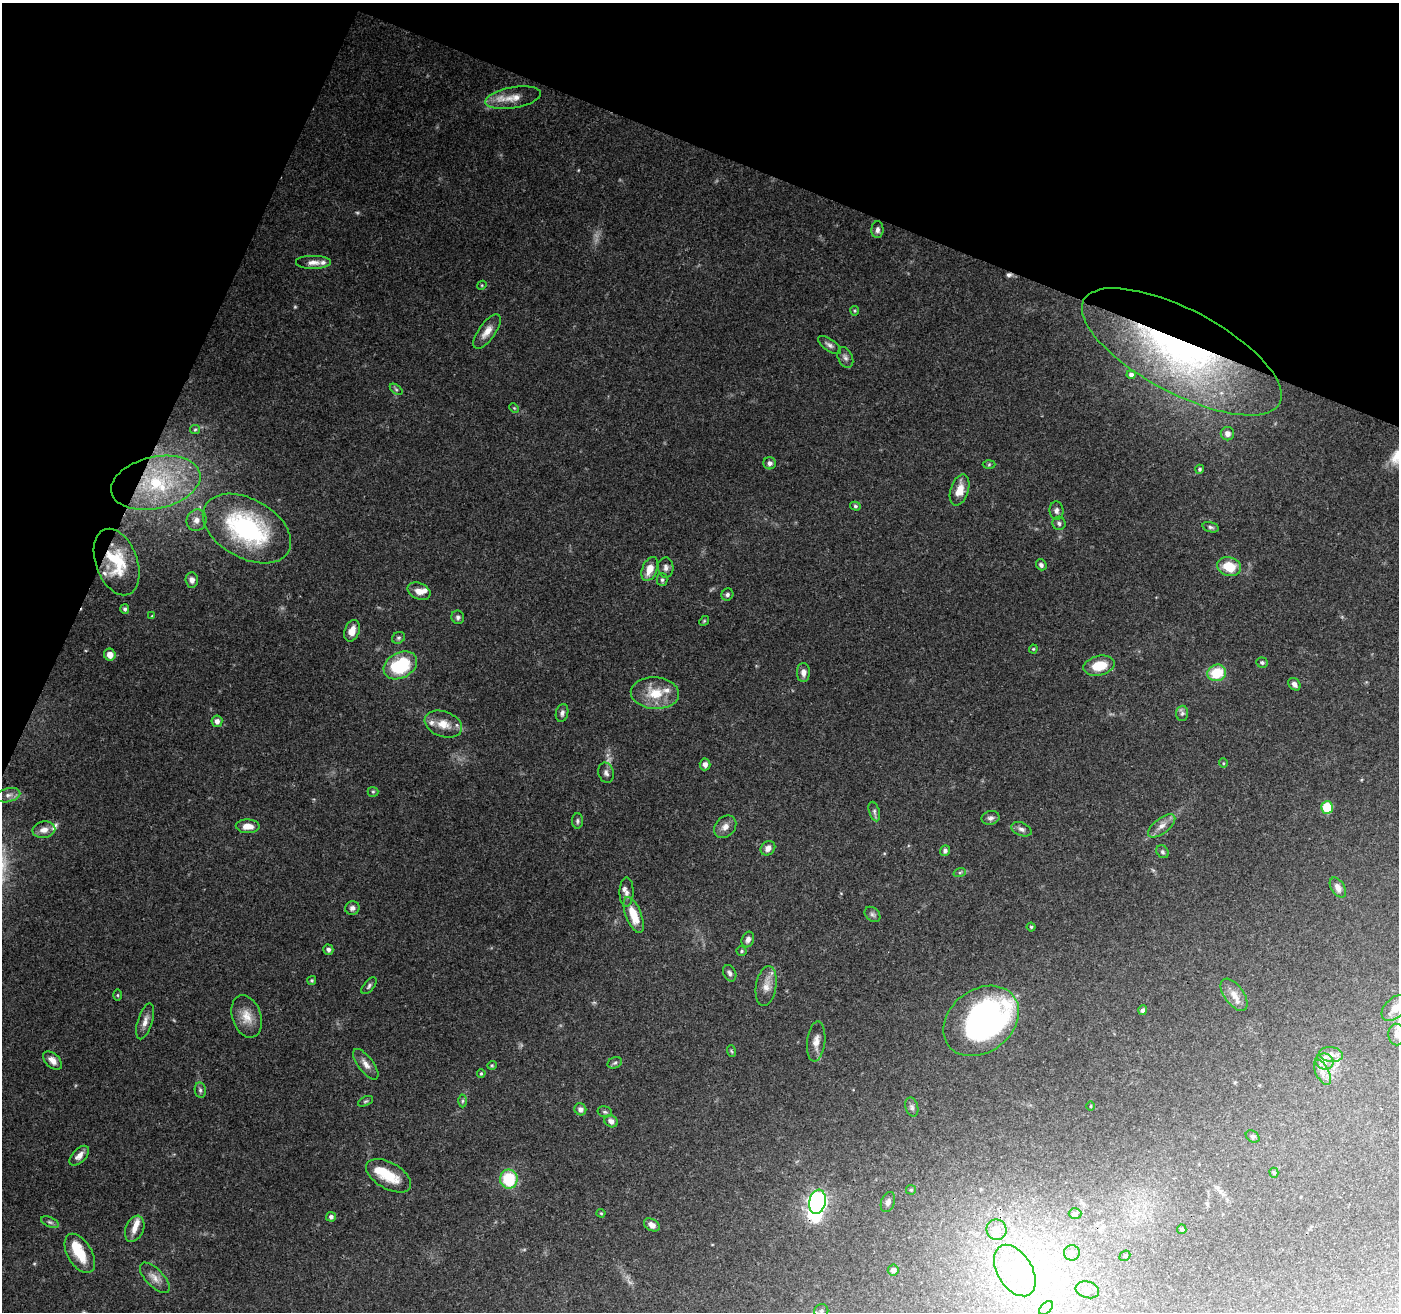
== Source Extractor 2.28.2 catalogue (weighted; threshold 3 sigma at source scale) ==
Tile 2 of 4 x 4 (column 2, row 1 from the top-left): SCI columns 1406-2802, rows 4206-5515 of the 5598 x 5723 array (HDU 1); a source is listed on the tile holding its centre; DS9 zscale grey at full resolution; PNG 1401 x 1314 px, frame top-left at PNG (2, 3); each listed source drawn as its Kron ellipse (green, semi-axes under 4 px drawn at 4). Shown black and unused: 20% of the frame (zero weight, under 3 of 4 exposures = <1% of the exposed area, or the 3 px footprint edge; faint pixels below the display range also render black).
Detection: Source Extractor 2.28.2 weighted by HDU 2 'WHT'; one run over the whole footprint, this tile lists its part. Background 0.0825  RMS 0.0033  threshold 0.0149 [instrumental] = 3 sigma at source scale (4.5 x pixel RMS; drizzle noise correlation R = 1.50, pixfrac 1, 0.0396/0.0396 arcsec/px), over >= 5 px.
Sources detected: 154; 3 too faint to see at this stretch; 3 inside a brighter object's white glare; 1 cosmic-ray / hot-pixel residue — neither listed nor drawn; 12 inside a brighter listed object's ellipse — not listed separately; the other 135 listed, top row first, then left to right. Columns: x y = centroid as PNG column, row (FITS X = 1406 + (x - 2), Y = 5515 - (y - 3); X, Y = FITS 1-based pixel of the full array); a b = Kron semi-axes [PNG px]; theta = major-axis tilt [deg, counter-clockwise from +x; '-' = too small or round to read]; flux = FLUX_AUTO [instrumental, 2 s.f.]
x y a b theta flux
513 98 28 10 10 5.3
877 230 8 6 88 1.3
313 262 18 7 0 2.4
482 285 5 3 - 0.32
855 311 5 4 - 0.4
487 331 20 8 54 3.5
829 345 13 6 -35 1.3
1182 352 111 42 -28 110
845 358 11 7 -66 1.3
1131 375 4 4 - 1.1
396 389 7 4 -37 0.53
514 408 5 4 - 0.36
195 430 5 4 - 0.43
1227 434 6 6 - 1.8
770 463 6 6 - 1.3
989 465 6 4 2 0.44
1200 469 4 4 - 0.61
156 483 45 26 13 36
960 490 16 9 72 4.2
855 506 5 4 - 0.6
1056 511 9 7 -83 1.3
196 520 11 10 - 2.1
1059 523 6 6 - 0.95
1210 527 8 5 -18 0.74
247 529 48 29 -29 50
117 562 34 21 -70 16
1041 565 6 5 - 0.97
666 567 10 7 -89 1.3
1229 567 12 9 -19 8.1
650 569 13 7 69 4.5
192 580 7 6 - 1.6
662 580 6 5 - 0.72
419 591 12 8 -22 2.8
727 594 6 5 - 0.78
125 609 5 4 - 0.75
152 616 4 4 - 0.33
458 617 7 6 - 0.96
704 621 5 4 - 0.36
352 631 11 7 70 3.1
398 638 7 5 30 0.66
1033 649 4 4 - 0.37
110 655 6 5 - 2.8
1262 663 6 5 - 0.69
400 665 18 12 29 23
1099 666 16 9 13 8.2
803 673 9 6 89 1.9
1217 673 9 8 - 10
1294 684 7 5 -47 1.3
655 693 24 16 -3 9.2
562 713 9 6 75 1.1
1182 713 7 6 - 0.86
217 721 6 5 - 1.6
443 724 19 12 -20 5.4
1223 763 5 3 - 0.3
705 764 6 5 - 1.7
606 773 10 7 -74 1.3
373 792 5 5 - 0.46
8 795 12 7 15 1.7
1327 807 6 6 - 10
874 811 10 5 -74 0.93
990 818 9 7 13 1.2
577 821 8 5 90 0.73
248 826 12 7 -2 3.5
1162 826 16 7 38 2.6
725 827 12 9 46 2.3
1021 829 10 6 -24 1.3
44 830 11 8 10 2.5
768 848 8 6 43 1.8
945 851 5 5 - 0.95
1162 852 7 5 -52 0.67
960 872 6 4 19 0.47
1338 888 11 6 -58 2.4
627 892 14 7 89 1.7
352 908 7 6 - 1.2
872 914 9 6 -43 0.93
634 915 19 8 -69 7.6
1031 927 4 4 - 0.47
748 939 8 6 68 1.4
328 950 5 5 - 1
741 951 5 4 - 0.49
730 973 8 6 -64 1.1
312 980 4 4 - 0.56
369 986 10 5 50 0.83
766 986 20 10 81 3.7
118 995 5 3 - 0.36
1234 995 18 9 -54 3.5
1395 1008 15 9 44 3.6
1143 1010 4 4 - 1.1
247 1016 22 14 -71 5.2
145 1021 19 7 73 2.4
981 1021 41 31 37 93
1396 1034 11 8 -87 1.7
816 1041 20 9 84 2.9
731 1051 6 3 -70 0.4
1331 1054 12 7 -8 2.1
52 1060 11 7 -44 2.3
1324 1062 9 8 - 2.1
615 1063 7 5 22 0.71
366 1064 18 7 -53 2.5
492 1065 5 4 - 0.36
1322 1072 14 6 -64 2.2
481 1073 4 3 - 0.43
200 1090 8 5 -81 0.83
366 1101 8 4 26 0.54
462 1101 6 4 89 0.57
1091 1106 4 3 - 0.29
912 1107 9 6 -75 1
580 1109 6 5 - 1.5
605 1112 7 5 -15 0.71
611 1121 7 6 - 1.8
1253 1136 7 5 -33 0.63
79 1156 12 6 45 2.3
1274 1173 5 4 - 0.55
389 1176 25 13 -29 8.8
509 1179 9 8 - 15
911 1190 5 4 - 0.45
817 1202 12 8 78 130
888 1202 10 6 69 1.3
601 1213 4 4 - 0.36
1075 1214 6 5 - 1
331 1217 5 5 - 0.89
50 1222 9 5 -24 0.84
652 1225 8 5 -31 2
135 1229 13 9 67 2.9
1182 1229 4 4 - 0.63
997 1230 10 10 - 4.6
80 1253 22 12 -59 8.9
1072 1253 8 7 - 1.6
1125 1256 6 4 41 0.47
893 1270 5 5 - 1.2
1015 1270 28 17 -58 19
155 1278 19 9 -46 2.9
1087 1290 12 8 -16 2.3
1046 1308 8 5 45 1.1
821 1311 7 7 - 0.9
Overlapping masked pixels (flux is a lower limit): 4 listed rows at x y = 1182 352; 156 483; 117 562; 817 1202
Isophote crosses this tile's border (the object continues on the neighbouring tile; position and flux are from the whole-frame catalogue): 3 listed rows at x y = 1395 1008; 1396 1034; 821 1311